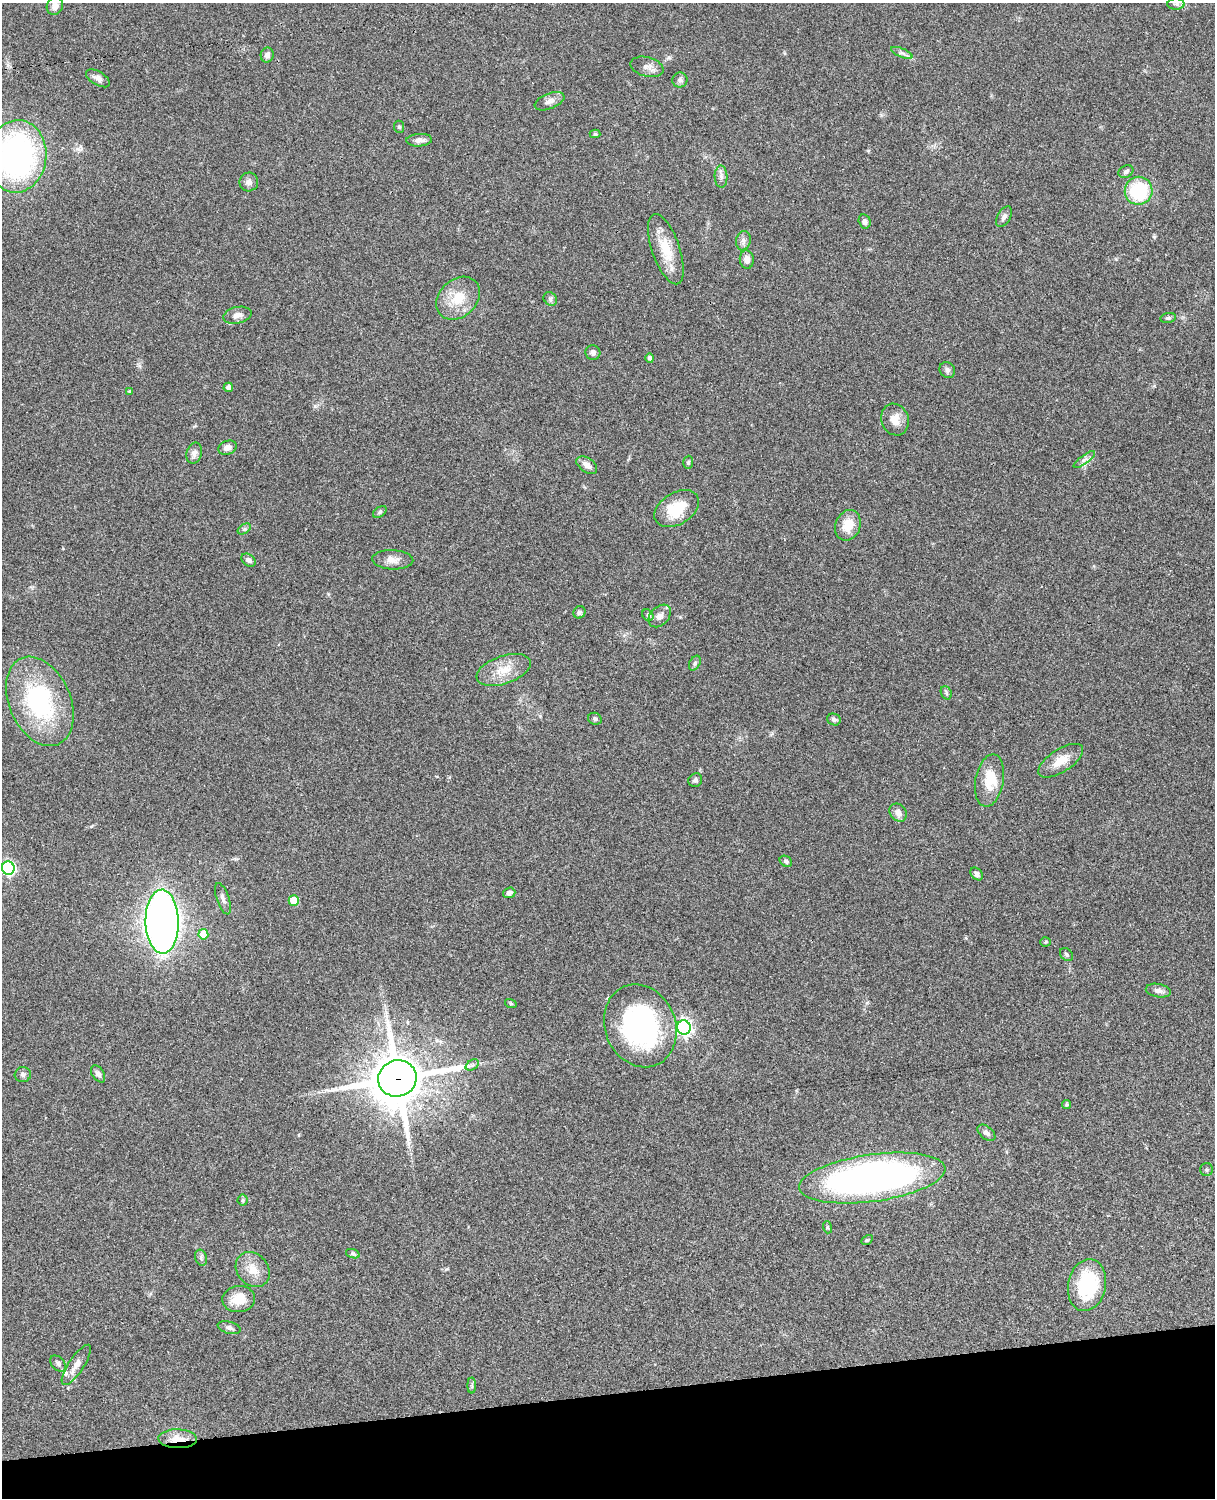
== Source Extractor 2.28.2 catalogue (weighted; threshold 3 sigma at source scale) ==
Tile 10 of 4 x 3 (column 2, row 3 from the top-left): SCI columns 1334-2546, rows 277-1772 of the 5089 x 4926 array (HDU 1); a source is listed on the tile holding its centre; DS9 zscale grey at full resolution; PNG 1217 x 1500 px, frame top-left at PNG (2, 3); each listed source drawn as its Kron ellipse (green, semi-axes under 4 px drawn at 4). Shown black and unused: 7% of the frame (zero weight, under 3 of 4 exposures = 6% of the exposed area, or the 3 px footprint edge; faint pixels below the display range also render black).
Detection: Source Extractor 2.28.2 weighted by HDU 2 'WHT'; one run over the whole footprint, this tile lists its part. Background 0.076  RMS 0.0058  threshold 0.0261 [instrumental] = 3 sigma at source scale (4.5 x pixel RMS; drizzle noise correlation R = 1.50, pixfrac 1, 0.05/0.05 arcsec/px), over >= 5 px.
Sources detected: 93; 3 inside a brighter listed object's ellipse — not listed separately; the other 90 listed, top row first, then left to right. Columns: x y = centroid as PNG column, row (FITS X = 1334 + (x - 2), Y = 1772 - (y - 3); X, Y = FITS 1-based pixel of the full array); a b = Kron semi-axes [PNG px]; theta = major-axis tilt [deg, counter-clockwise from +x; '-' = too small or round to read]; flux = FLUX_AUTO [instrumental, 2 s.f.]
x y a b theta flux
1176 4 8 5 -1 1.5
55 6 9 8 - 3.5
902 53 11 4 -23 1.7
267 55 7 6 - 1.8
647 67 17 9 -14 4
98 78 13 7 -31 3.2
680 80 7 7 - 1.7
549 101 16 7 22 3.4
399 127 6 5 - 0.97
595 134 5 4 - 0.84
419 140 13 6 4 3.3
17 156 36 29 84 160
1126 172 8 6 26 1.6
721 177 11 6 -89 2.4
249 182 9 9 - 2.8
1139 191 14 14 - 33
1004 217 11 6 61 2.2
865 221 7 6 - 2
743 241 10 7 80 2.3
666 249 37 14 -71 16
747 259 9 7 -82 3.7
458 298 24 18 43 15
550 299 7 6 - 1.4
237 315 14 8 13 3.4
1168 318 8 5 9 1.2
593 352 7 7 - 1.8
650 358 4 4 - 1.5
947 370 8 7 - 1.9
228 387 5 4 - 1.8
129 391 4 3 - 0.55
895 420 16 13 -70 6.5
227 448 9 7 18 3.5
194 453 11 7 74 2.9
1084 459 13 4 36 2
688 462 6 5 - 1
587 465 11 7 -35 3.8
677 509 24 16 32 19
380 512 7 5 36 1.1
848 525 16 12 68 9.8
244 529 7 4 33 1.1
249 560 8 5 -36 2
393 560 20 9 -2 4.8
579 612 6 6 - 1.3
648 615 6 5 - 1.1
660 616 13 9 45 3.9
695 663 8 5 60 1.2
504 670 28 14 19 12
946 693 7 5 -70 1
40 701 47 30 -66 68
595 719 7 5 -25 1.2
834 719 7 5 -20 1.4
1061 761 25 11 33 8.6
695 780 7 6 - 1.5
990 781 26 14 79 11
898 813 10 7 -49 3.4
786 861 6 5 - 1.3
8 868 7 6 - 100
977 874 7 5 -47 1.7
509 893 6 5 - 1.9
223 899 16 6 -71 2.6
294 901 5 5 - 11
162 922 32 16 -89 460
203 934 5 5 - 14
1046 942 5 4 - 0.67
1066 954 7 5 -46 1.2
1158 991 12 6 -11 2.8
511 1004 6 4 -18 0.69
640 1026 42 35 -67 110
684 1027 7 6 - 170
472 1065 7 4 33 1.3
98 1074 9 6 -58 2
23 1075 8 7 - 1.7
397 1078 19 18 - 2500
1067 1104 4 4 - 0.92
986 1133 10 6 -40 1.9
1207 1170 6 6 - 1
872 1178 74 23 8 260
243 1200 5 5 - 0.78
827 1227 6 4 -72 0.68
867 1240 6 4 30 0.74
353 1254 7 4 -19 0.94
201 1258 8 6 -71 1.4
253 1270 19 15 -50 8.8
1087 1285 26 19 78 38
239 1299 16 13 7 10
229 1328 12 6 -16 1.9
58 1364 9 6 -48 1.5
76 1365 23 7 56 5.4
472 1385 8 4 -90 1.1
177 1439 19 9 -1 8.7
Overlapping masked pixels (flux is a lower limit): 2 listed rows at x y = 397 1078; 177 1439
Isophote crosses this tile's border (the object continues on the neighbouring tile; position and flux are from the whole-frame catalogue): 2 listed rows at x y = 17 156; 8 868
Unlisted compact peaks at least as high as the median listed source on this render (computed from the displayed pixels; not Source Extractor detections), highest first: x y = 1154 237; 315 406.